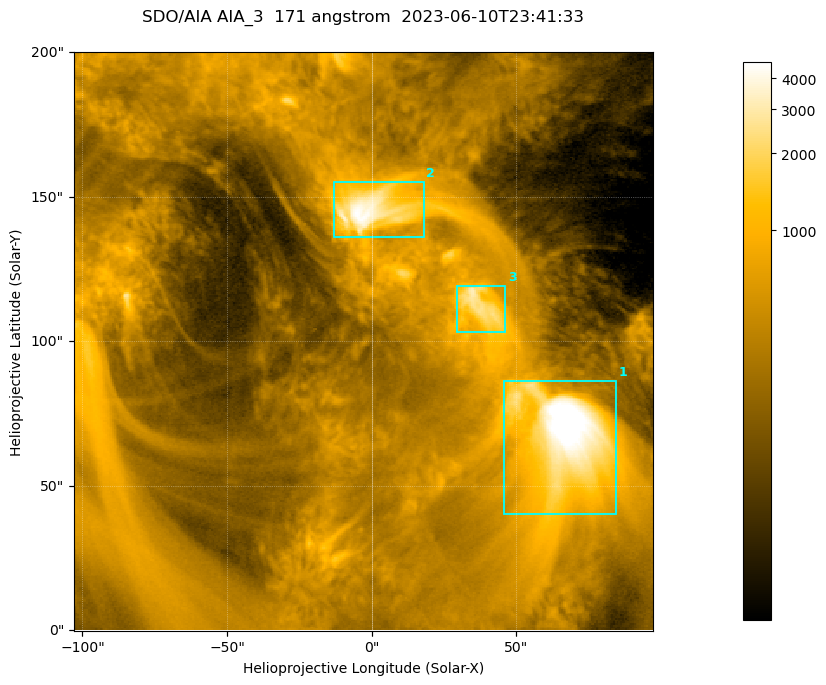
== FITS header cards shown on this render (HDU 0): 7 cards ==
TELESCOP= 'SDO/AIA '           / For AIA: SDO/AIA
INSTRUME= 'AIA_3   '           / For AIA: AIA_ATA1, AIA_ATA2, AIA_ATA3 or AIA_AT
WAVELNTH=                  171 / [angstrom] Wavelength
WAVEUNIT= 'angstrom'           / Wavelength unit: angstrom
DATE-OBS= '2023-06-10T23:41:33.351' / [ISO] Date when observation started; ISO 8
CTYPE1  = 'HPLN-TAN'           / CTYPE1; Typically HPLN
CTYPE2  = 'HPLT-TAN'           / CTYPE2; Typically HPLT

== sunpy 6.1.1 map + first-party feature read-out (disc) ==
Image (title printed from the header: SDO/AIA AIA_3  171 angstrom  2023-06-10T23:41:33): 334 x 334 px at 0.599 arcsec/px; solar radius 945 arcsec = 1577 px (partial field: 1.4% of the solar disc is inside the frame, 100% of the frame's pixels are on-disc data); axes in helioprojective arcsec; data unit not stated in the header (colour bar unlabelled)
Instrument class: DISC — disc imager (sunpy class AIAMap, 171 A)
Bright regions (active regions / flare kernels): reference = the on-disc median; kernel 3 px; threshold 5 sigma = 1086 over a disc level ~353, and >= 1.15x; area >= 111 px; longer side >= 4 px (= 2.4 arcsec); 3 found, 3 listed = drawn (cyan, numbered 1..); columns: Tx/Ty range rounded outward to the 2 arcsec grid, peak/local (2 s.f.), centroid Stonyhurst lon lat
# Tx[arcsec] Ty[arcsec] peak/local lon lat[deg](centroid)
1 44..86 40..86 19 +4 +4
2 -14..18 136..156 13 +0 +9
3 28..46 102..120 8.7 +2 +7